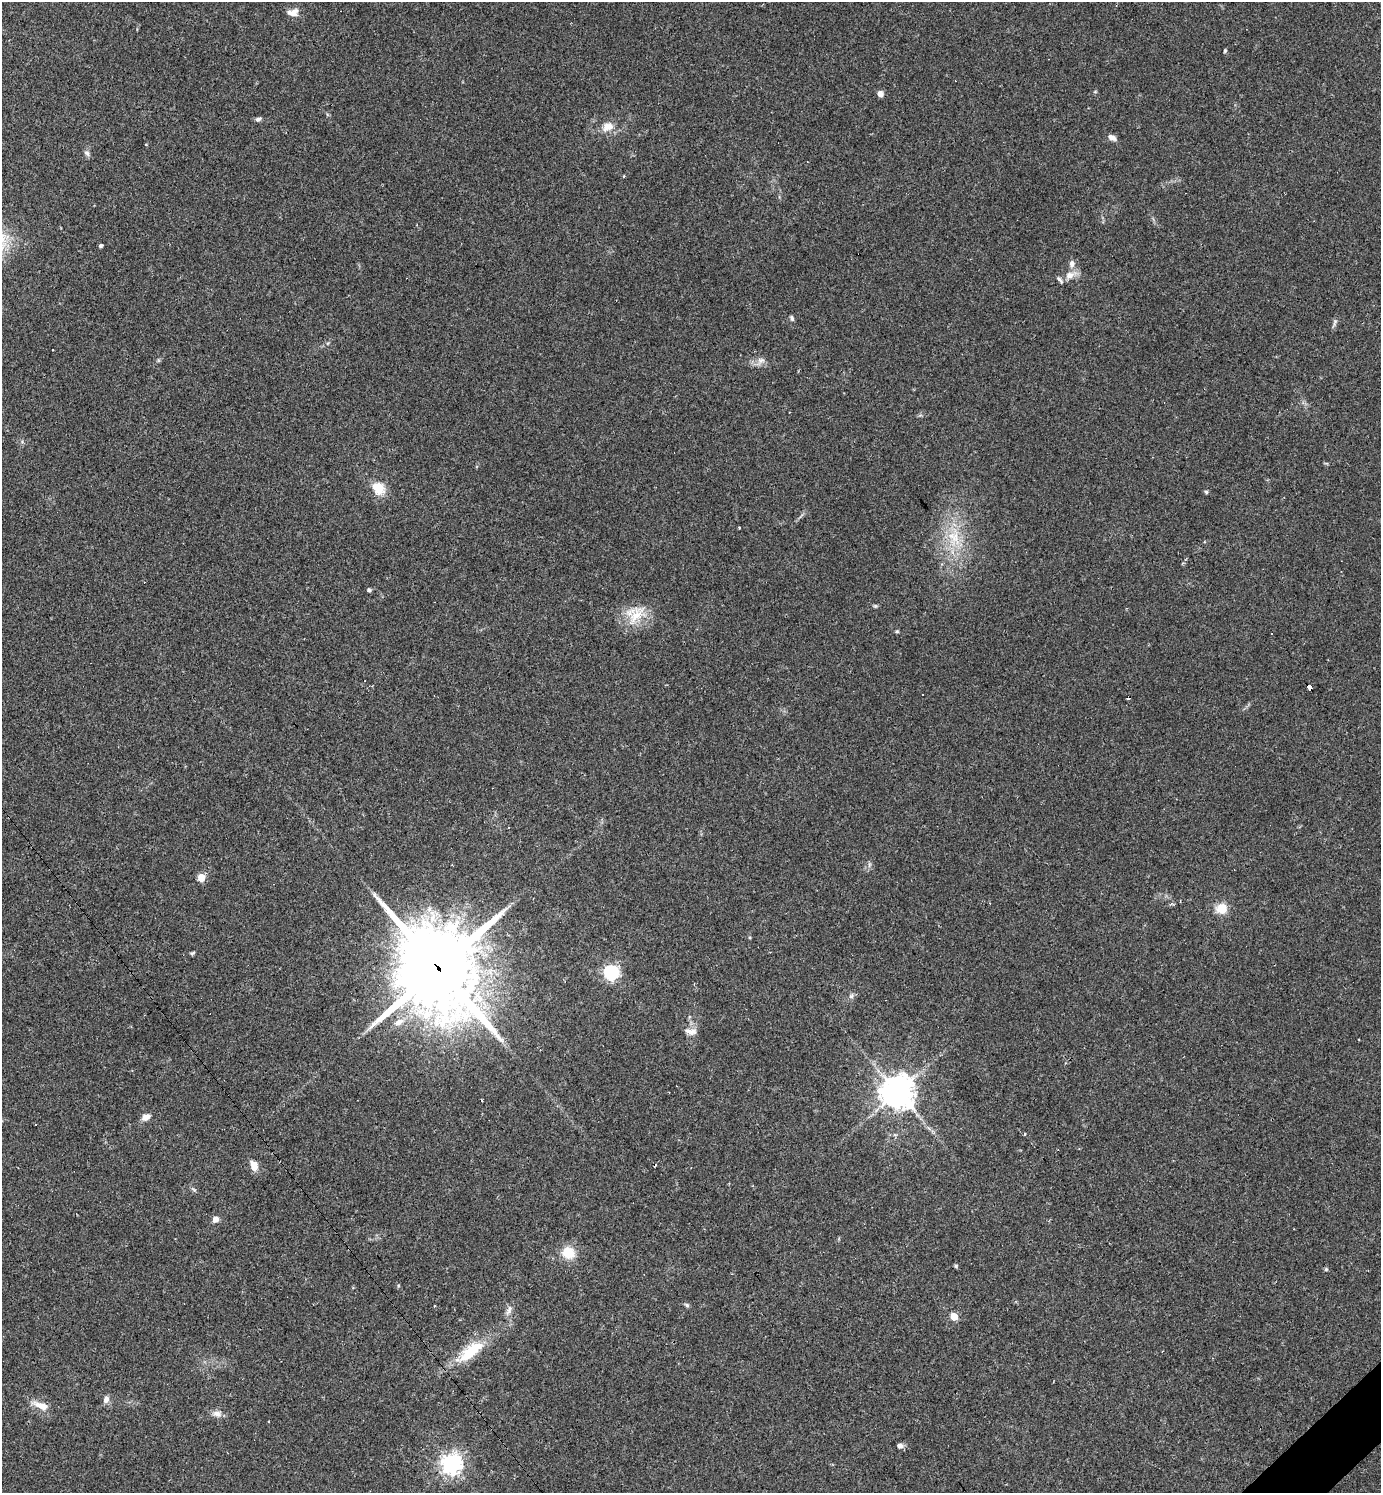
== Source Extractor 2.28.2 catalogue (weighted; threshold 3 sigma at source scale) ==
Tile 6 of 4 x 4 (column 2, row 2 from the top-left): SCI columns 1674-3052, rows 2983-4473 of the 5962 x 5964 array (HDU 1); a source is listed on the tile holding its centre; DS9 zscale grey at full resolution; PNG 1383 x 1495 px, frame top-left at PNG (2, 2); no overlay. Shown black and unused: <1% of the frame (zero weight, under 2 of 3 exposures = <1% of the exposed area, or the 3 px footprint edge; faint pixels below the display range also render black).
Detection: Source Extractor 2.28.2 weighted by HDU 2 'WHT'; one run over the whole footprint, this tile lists its part. Background 0.0346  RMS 0.0062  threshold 0.0281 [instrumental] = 3 sigma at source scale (4.5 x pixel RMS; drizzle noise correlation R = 1.50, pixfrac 1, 0.05/0.05 arcsec/px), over >= 5 px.
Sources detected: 62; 6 cosmic-ray / hot-pixel residue — not listed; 3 inside a brighter listed object's ellipse — not listed separately; the other 53 listed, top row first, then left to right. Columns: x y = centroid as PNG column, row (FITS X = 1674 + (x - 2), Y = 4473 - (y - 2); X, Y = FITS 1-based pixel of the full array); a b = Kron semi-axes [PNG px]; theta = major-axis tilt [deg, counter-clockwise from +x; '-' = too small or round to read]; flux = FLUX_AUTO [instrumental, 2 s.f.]
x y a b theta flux
292 13 16 7 -15 3.7
1225 51 5 4 - 0.75
1095 92 5 3 - 0.58
880 94 7 6 - 2.8
258 119 7 5 25 1.8
607 127 14 10 22 6.8
1112 137 10 6 -29 3
146 144 4 3 - 0.5
87 153 9 6 -37 1.7
624 176 3 3 - 0.72
100 246 4 3 - 1.6
1072 264 11 7 88 3.1
1070 275 13 9 25 6
792 318 7 4 -71 1.1
761 360 11 8 -4 3.4
379 488 6 5 - 34
1206 492 4 4 - 1.3
739 528 3 3 - 0.52
955 539 22 15 84 18
369 590 5 4 - 1.1
875 606 6 4 42 0.8
636 616 27 14 47 15
897 631 6 4 -1 0.72
1309 687 6 4 -55 81
201 877 5 5 - 20
1180 902 3 2 - 0.48
1171 904 6 5 - 1.2
1222 909 8 8 - 15
192 953 7 4 27 0.93
438 968 32 27 -58 6600
611 973 6 6 - 140
851 996 6 6 - 1.5
399 1022 15 9 28 5.4
693 1032 13 9 33 3.8
897 1092 10 10 - 1000
146 1117 10 7 24 4.2
1024 1134 3 3 - 1.9
254 1166 11 8 -74 6
215 1219 6 5 - 4.2
568 1253 12 11 - 15
956 1266 5 4 - 0.84
1326 1269 5 4 - 0.81
687 1305 7 5 -19 1.1
434 1306 3 2 - 0.67
509 1310 16 6 66 3
954 1316 5 5 - 16
471 1351 37 13 38 26
106 1399 9 6 60 2.8
41 1405 20 8 -19 7.7
217 1414 12 8 -19 3.5
269 1422 3 2 - 0.57
900 1446 7 6 - 2.3
451 1464 7 7 - 380
Overlapping masked pixels (flux is a lower limit): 2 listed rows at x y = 1309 687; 438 968